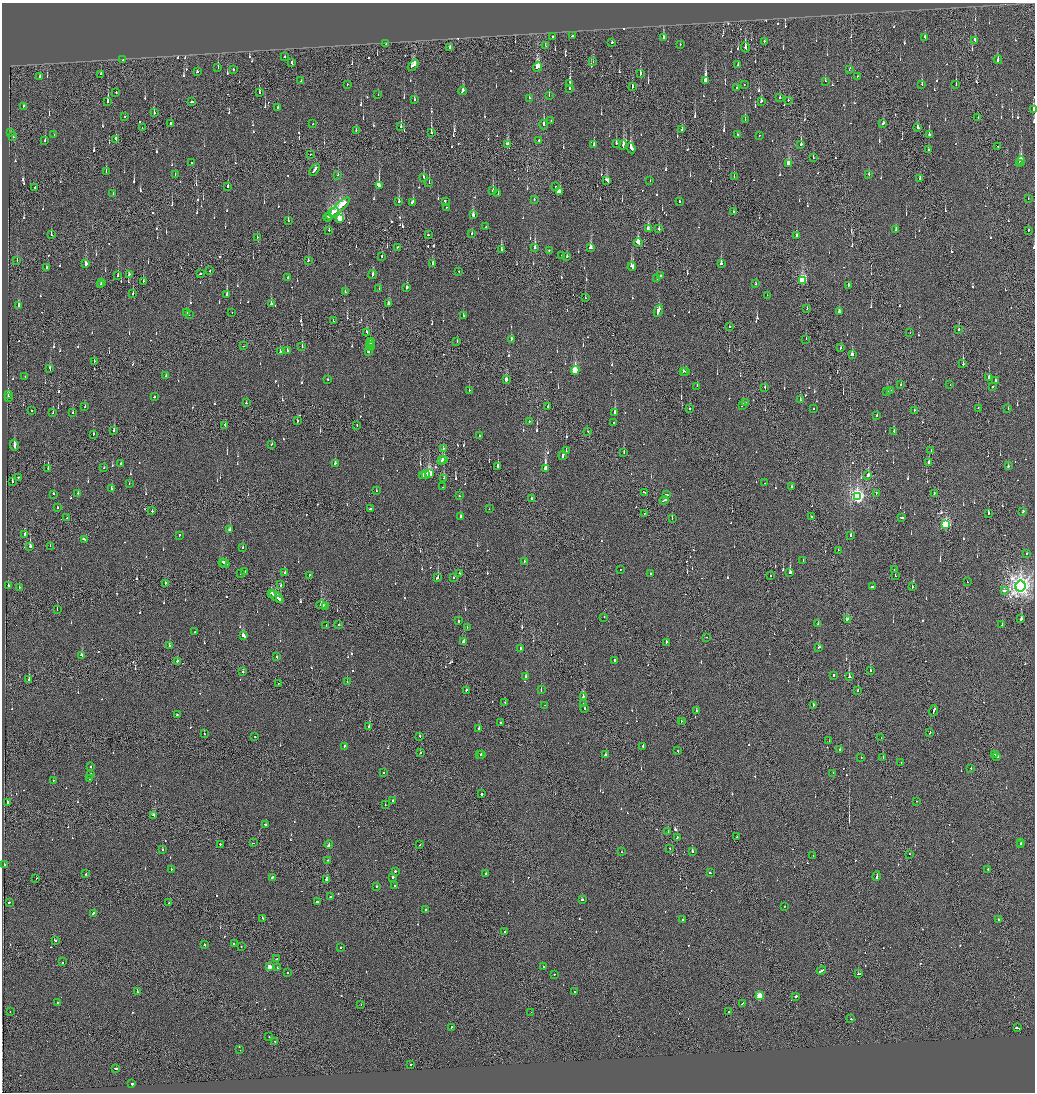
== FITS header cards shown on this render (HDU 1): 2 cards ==
NAXIS1  =                 2065
NAXIS2  =                 2180

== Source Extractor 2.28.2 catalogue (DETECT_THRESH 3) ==
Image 2065 x 2180 px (HDU 1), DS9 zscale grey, zoomed out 1/2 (1 PNG px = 2 x 2 image px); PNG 1037 x 1094 px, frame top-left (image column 1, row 2179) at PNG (2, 3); each listed source drawn as its Kron ellipse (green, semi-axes under 4 px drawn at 4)
Background -0.145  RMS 0.068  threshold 0.203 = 3 sigma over >= 5 px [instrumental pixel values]
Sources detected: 1132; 46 cannot appear on this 1/2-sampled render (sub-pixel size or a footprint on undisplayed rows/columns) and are neither listed nor drawn; of the other 1086, the 500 brightest by FLUX_AUTO listed and drawn (586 fainter detections omitted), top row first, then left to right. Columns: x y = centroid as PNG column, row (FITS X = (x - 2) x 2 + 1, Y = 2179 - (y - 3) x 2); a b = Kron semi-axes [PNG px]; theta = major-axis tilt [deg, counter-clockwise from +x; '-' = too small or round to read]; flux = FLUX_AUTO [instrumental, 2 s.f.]
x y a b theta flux
553 36 2 2 - 290
573 36 4 2 - 180
925 37 3 2 - 180
663 38 3 2 - 530
974 40 2 2 - 67
764 41 2 2 - 140
612 42 2 2 - 270
386 44 2 2 - 310
680 44 2 2 - 67
546 46 3 1 - 70
745 47 5 2 - 130
450 48 3 1 - 330
285 57 2 2 - 160
998 59 4 2 - 250
123 60 2 1 - 74
292 62 2 2 - 160
593 62 2 2 - 70
738 64 3 2 - 77
413 65 6 3 45 250
538 67 5 3 - 790
218 68 4 2 - 100
233 69 2 2 - 160
849 69 3 2 - 110
197 72 2 2 - 370
101 74 2 2 - 88
640 74 3 2 - 130
40 76 2 2 - 81
857 76 2 2 - 79
705 80 2 2 - 8900
301 81 2 2 - 78
825 81 2 2 - 95
570 83 2 2 - 120
922 84 2 2 - 360
347 85 2 2 - 93
744 85 2 2 - 89
956 85 3 1 - 120
632 87 3 2 - 150
570 88 2 2 - 180
737 88 2 2 - 94
463 91 4 2 - 150
116 92 2 2 - 110
259 92 3 2 - 130
378 95 2 2 - 83
549 95 2 2 - 100
529 98 2 2 - 4600
780 98 2 2 - 370
414 100 2 2 - 120
788 100 2 2 - 170
761 101 3 2 - 110
108 102 3 2 - 420
192 102 3 2 - 210
23 106 3 2 - 110
277 107 2 2 - 120
1033 110 3 2 - 360
154 113 3 2 - 150
125 116 2 2 - 76
978 117 2 1 - 140
745 119 3 2 - 100
551 121 2 2 - 100
171 123 2 2 - 120
313 124 2 2 - 88
544 124 5 2 - 75
883 124 3 2 - 130
401 127 3 2 - 240
142 128 2 1 - 69
918 128 2 2 - 300
356 130 2 2 - 83
682 130 3 2 - 140
11 133 2 2 - 80
431 133 4 2 - 640
737 134 2 2 - 92
929 134 2 2 - 140
54 135 2 2 - 74
759 135 2 1 - 93
13 136 3 2 - 380
116 139 4 2 - 210
45 140 2 2 - 72
539 140 2 2 - 410
616 143 3 2 - 170
508 144 4 2 - 440
594 145 2 2 - 71
623 145 4 2 - 310
801 145 4 2 - 330
998 147 2 2 - 110
631 148 5 3 - 390
928 150 2 2 - 75
310 154 2 2 - 81
813 157 3 1 - 91
1021 161 4 2 - 1000
192 163 2 2 - 68
1019 163 2 2 - 220
788 164 4 3 - 340
315 170 6 2 54 340
106 171 2 2 - 81
868 174 2 2 - 71
175 175 2 1 - 72
338 175 2 1 - 79
423 177 3 2 - 67
734 177 2 1 - 93
920 179 2 2 - 76
607 180 4 2 - 170
650 181 2 2 - 81
429 183 2 2 - 110
228 186 3 2 - 270
379 186 3 2 - 3100
555 186 2 2 - 74
35 188 3 2 - 130
493 191 2 2 - 130
559 192 4 3 - 210
498 193 2 2 - 230
113 194 2 2 - 72
1028 198 2 2 - 92
534 199 2 2 - 70
399 201 3 2 - 480
445 201 3 2 - 150
412 202 3 2 - 130
679 202 2 2 - 260
340 207 13 3 43 1000
446 207 2 1 - 100
733 212 3 2 - 100
332 213 7 3 40 750
473 215 4 2 - 80
328 217 4 2 - 310
340 218 4 3 - 860
288 221 2 1 - 160
486 227 2 2 - 98
648 229 4 2 - 190
659 229 3 2 - 190
329 230 3 1 - 150
896 230 3 2 - 160
1028 230 2 2 - 81
472 233 2 2 - 330
51 235 2 1 - 150
428 235 2 2 - 180
796 235 2 2 - 150
257 237 2 2 - 120
638 243 4 2 - 580
397 247 2 1 - 95
535 248 4 2 - 550
591 248 3 2 - 390
501 250 3 2 - 270
549 250 2 2 - 110
382 256 2 2 - 78
562 256 2 2 - 67
567 257 3 2 - 68
17 260 2 2 - 69
308 261 2 2 - 100
721 263 2 2 - 830
86 264 3 2 - 110
433 264 3 2 - 120
632 267 4 2 - 160
46 268 2 1 - 130
210 271 2 2 - 75
459 271 2 2 - 97
201 273 3 2 - 170
129 274 2 2 - 98
373 274 4 2 - 260
118 275 2 2 - 380
660 276 2 2 - 380
288 277 2 2 - 280
657 279 2 1 - 280
143 281 2 2 - 220
802 281 4 3 - 1100
102 283 2 1 - 94
101 284 2 2 - 130
756 284 2 2 - 110
848 285 2 2 - 110
379 288 2 2 - 250
407 288 2 2 - 150
345 292 2 2 - 82
133 293 2 2 - 68
227 295 3 2 - 460
767 295 2 2 - 81
585 298 2 2 - 68
389 303 3 2 - 180
271 304 3 2 - 140
19 306 2 2 - 350
807 308 2 1 - 75
658 311 6 2 67 740
839 312 3 2 - 73
186 313 2 2 - 530
232 313 2 1 - 130
189 315 2 2 - 300
463 316 3 2 - 120
333 321 2 1 - 96
730 326 2 1 - 87
959 329 2 2 - 72
367 332 3 2 - 120
910 332 2 1 - 280
511 339 3 2 - 150
806 339 2 1 - 81
370 341 2 1 - 160
457 341 2 2 - 170
370 343 3 2 - 180
243 346 2 1 - 150
370 346 4 1 - 260
302 347 2 2 - 130
841 348 2 2 - 110
287 351 2 2 - 140
280 352 3 2 - 100
368 352 4 2 - 280
852 354 3 2 - 140
94 361 2 2 - 130
963 364 2 1 - 520
50 368 3 2 - 150
575 370 4 3 - 770
683 371 2 2 - 97
686 371 2 1 - 240
166 376 2 2 - 67
25 377 2 2 - 68
989 378 3 2 - 370
327 379 2 2 - 120
506 379 3 2 - 140
995 381 3 2 - 100
901 384 2 2 - 75
950 385 2 1 - 74
697 386 2 2 - 140
993 386 2 1 - 140
765 387 2 1 - 160
469 390 2 2 - 88
890 390 2 1 - 90
887 391 2 2 - 1200
8 394 3 2 - 120
8 397 2 2 - 110
154 397 2 2 - 83
800 400 2 2 - 130
746 402 3 2 - 250
246 403 2 2 - 160
742 405 3 2 - 220
85 406 2 2 - 100
548 407 3 1 - 110
690 408 2 2 - 110
813 408 2 2 - 68
978 408 2 2 - 87
1008 408 2 2 - 76
31 410 2 2 - 67
914 410 2 2 - 160
53 413 2 2 - 120
73 413 2 2 - 80
615 413 2 2 - 640
877 415 2 2 - 95
297 421 3 1 - 120
529 421 2 2 - 130
614 423 2 2 - 100
225 425 3 1 - 150
357 425 2 2 - 75
114 431 3 2 - 91
588 431 2 1 - 120
894 431 2 2 - 76
93 434 2 2 - 200
479 435 2 2 - 180
272 444 2 2 - 74
14 445 5 2 - 1100
443 449 3 2 - 220
931 450 2 2 - 120
566 451 2 2 - 140
624 452 2 2 - 130
563 456 4 2 - 240
444 459 4 3 - 150
442 461 2 2 - 190
929 462 3 2 - 210
335 463 2 2 - 230
121 464 2 2 - 97
1008 466 3 2 - 200
498 467 2 2 - 630
104 468 2 2 - 71
48 469 3 1 - 240
545 469 3 2 - 2200
429 473 4 3 - 950
425 474 2 2 - 150
423 475 2 2 - 670
868 475 2 2 - 410
18 477 2 2 - 290
444 478 3 2 - 83
12 481 3 2 - 120
129 483 2 2 - 72
765 483 2 1 - 110
443 487 2 1 - 75
792 487 2 2 - 93
112 489 3 2 - 82
376 491 2 2 - 70
645 492 4 1 - 230
78 493 2 2 - 68
876 493 2 1 - 130
934 493 3 2 - 150
53 494 2 2 - 110
666 495 3 2 - 120
459 496 2 1 - 89
857 496 4 4 - 3900
532 499 2 2 - 120
664 500 4 2 - 310
58 508 2 2 - 100
370 509 4 2 - 170
489 509 2 2 - 110
152 511 2 1 - 620
1023 511 2 2 - 140
645 513 2 1 - 67
988 513 2 2 - 240
460 516 2 2 - 260
812 516 3 2 - 120
67 518 2 1 - 170
672 518 2 2 - 150
901 518 4 2 - 170
946 524 4 3 - 1300
230 530 2 2 - 370
25 535 2 2 - 180
179 535 2 2 - 130
851 536 3 2 - 120
85 539 3 2 - 330
30 546 3 2 - 320
50 546 2 2 - 68
243 548 2 2 - 240
838 550 2 1 - 83
1027 554 2 2 - 75
803 560 2 2 - 87
524 561 2 2 - 250
223 562 4 2 - 240
225 564 4 2 - 290
621 569 2 1 - 210
894 570 2 1 - 69
245 571 2 2 - 76
790 572 3 2 - 610
241 573 2 1 - 420
285 573 2 2 - 230
460 573 2 1 - 67
651 574 2 2 - 220
309 575 2 2 - 160
771 576 2 1 - 94
895 576 2 2 - 140
438 578 2 2 - 610
453 578 2 2 - 94
967 582 2 2 - 97
166 583 2 1 - 120
8 585 2 2 - 79
281 585 2 1 - 130
1021 586 5 5 - 9700
872 587 3 2 - 1700
912 587 2 2 - 570
19 588 2 2 - 94
1005 590 3 2 - 140
271 593 3 2 - 280
276 597 8 2 -36 660
280 599 2 2 - 240
321 605 5 2 - 520
326 607 3 2 - 180
57 610 2 1 - 79
604 617 2 2 - 82
847 619 4 2 - 200
1021 619 2 2 - 670
458 621 2 2 - 410
818 624 2 2 - 80
326 625 2 1 - 74
339 625 2 2 - 290
1002 625 2 1 - 75
467 628 2 2 - 91
195 632 2 1 - 72
243 636 3 2 - 460
707 637 2 1 - 96
463 642 4 2 - 230
666 642 2 2 - 630
169 646 2 2 - 180
818 647 3 2 - 180
521 649 2 2 - 87
81 655 3 2 - 160
277 657 2 2 - 150
614 660 2 2 - 120
177 661 2 2 - 99
870 670 2 2 - 180
243 672 2 2 - 630
526 676 2 2 - 140
833 676 3 2 - 480
849 677 2 2 - 2900
29 680 2 2 - 110
347 682 2 2 - 83
278 683 2 1 - 110
467 690 3 2 - 180
541 690 2 2 - 74
858 691 2 1 - 330
583 697 2 2 - 250
505 702 2 1 - 120
583 703 2 1 - 78
544 705 2 2 - 180
813 706 3 2 - 120
585 708 2 2 - 340
696 711 3 2 - 130
934 711 6 2 74 390
177 715 2 2 - 86
681 721 2 1 - 160
683 721 2 2 - 190
500 722 2 1 - 100
369 726 3 2 - 360
479 729 2 2 - 200
930 733 3 1 - 140
204 734 2 1 - 100
255 736 2 2 - 120
419 736 2 2 - 140
881 738 2 1 - 88
829 741 2 2 - 110
344 746 2 2 - 150
643 746 3 2 - 530
840 750 2 2 - 120
678 751 3 2 - 150
420 752 2 1 - 93
481 754 2 2 - 84
605 754 4 2 - 460
480 755 2 1 - 150
994 755 2 2 - 140
997 756 2 2 - 290
861 757 2 1 - 69
883 758 2 1 - 150
901 763 2 2 - 68
91 766 2 2 - 73
971 768 2 2 - 93
384 772 2 2 - 91
833 773 2 1 - 75
90 774 2 2 - 210
89 778 2 2 - 200
53 781 2 2 - 160
482 794 2 2 - 300
393 801 2 2 - 110
917 801 2 1 - 76
7 802 2 2 - 92
385 805 2 2 - 88
154 815 4 2 - 770
265 824 2 2 - 99
668 832 2 2 - 310
677 837 2 2 - 80
736 837 2 1 - 74
253 843 2 1 - 120
1021 843 2 1 - 140
220 844 3 2 - 120
1020 844 2 1 - 670
329 845 4 2 - 540
420 845 2 1 - 72
670 848 2 2 - 72
162 849 2 2 - 740
692 851 2 2 - 1100
622 852 2 2 - 79
909 854 2 2 - 80
813 856 2 2 - 130
328 860 2 1 - 490
4 865 2 2 - 560
171 869 2 2 - 69
988 869 2 2 - 310
395 871 2 2 - 140
486 873 2 1 - 370
710 873 2 2 - 120
86 874 2 2 - 76
877 876 5 2 - 270
272 877 4 2 - 160
392 877 2 2 - 290
36 878 2 1 - 120
327 879 2 2 - 710
377 886 2 2 - 100
395 886 2 2 - 82
330 896 2 2 - 140
582 900 2 2 - 240
9 902 2 2 - 140
317 902 3 2 - 190
169 903 2 2 - 98
784 906 2 2 - 86
426 909 2 2 - 100
93 913 3 2 - 140
262 918 3 2 - 140
998 919 2 2 - 200
683 920 2 2 - 97
505 932 2 2 - 92
55 940 3 2 - 91
234 944 2 2 - 89
205 945 2 2 - 250
241 947 2 2 - 110
341 947 2 2 - 71
276 959 2 1 - 96
62 962 2 1 - 140
269 967 3 3 - 210
543 967 2 2 - 77
277 968 2 2 - 78
821 971 5 2 - 330
287 973 2 2 - 70
554 974 2 2 - 120
858 974 3 2 - 450
137 992 4 2 - 320
575 992 2 2 - 90
759 996 3 3 - 630
796 996 2 2 - 530
57 1002 2 2 - 78
742 1003 2 1 - 120
361 1004 2 1 - 220
10 1011 2 1 - 77
531 1012 2 1 - 70
729 1012 2 2 - 360
851 1019 2 2 - 520
451 1028 3 2 - 190
1017 1028 4 2 - 500
269 1037 2 1 - 80
275 1042 2 2 - 130
240 1050 2 2 - 71
410 1064 2 2 - 220
115 1068 3 2 - 190
132 1084 2 2 - 450
At the frame edge (FLAGS 8, measured only in part): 1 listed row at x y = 1033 110
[586 fainter detections neither listed nor drawn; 46 sub-pixel or undisplayed-footprint detections neither listed nor drawn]